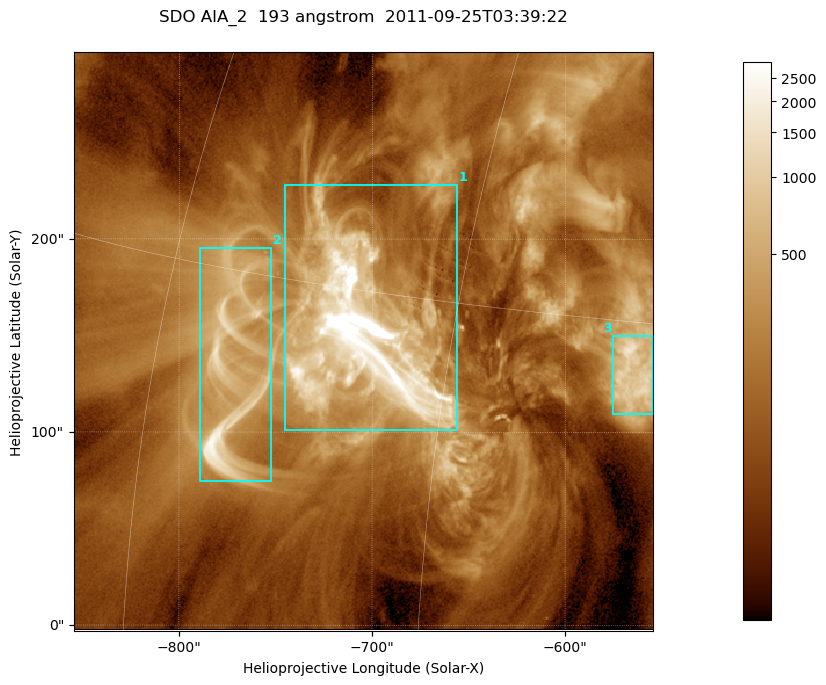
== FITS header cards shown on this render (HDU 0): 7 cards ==
TELESCOP= 'SDO     '           /
INSTRUME= 'AIA_2   '           /
WAVELNTH=                  193 /
WAVEUNIT= 'angstrom'           /
DATE-OBS= '2011-09-25T03:39:22.02' /
CTYPE1  = 'HPLN-TAN'           /
CTYPE2  = 'HPLT-TAN'           /

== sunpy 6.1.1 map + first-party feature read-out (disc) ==
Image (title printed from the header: SDO AIA_2  193 angstrom  2011-09-25T03:39:22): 499 x 499 px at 0.601 arcsec/px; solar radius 957 arcsec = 1592 px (partial field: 3.1% of the solar disc is inside the frame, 100% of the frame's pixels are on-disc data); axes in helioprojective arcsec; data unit not stated in the header (colour bar unlabelled)
Orientation: roll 0.0577 deg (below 1 deg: not rotated)
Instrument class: DISC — disc imager (sunpy class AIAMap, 193 A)
Bright regions (active regions / flare kernels): reference = the on-disc median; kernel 5 px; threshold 5 sigma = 474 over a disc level ~140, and >= 1.15x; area >= 249 px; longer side >= 6 px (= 3.6 arcsec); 3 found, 3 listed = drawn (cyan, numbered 1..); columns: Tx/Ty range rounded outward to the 2 arcsec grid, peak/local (2 s.f.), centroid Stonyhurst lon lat
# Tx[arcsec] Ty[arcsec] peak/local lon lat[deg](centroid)
1 -746..-656 100..228 95 -49 +14
2 -790..-752 74..196 17 -56 +12
3 -576..-554 110..150 11 -37 +13